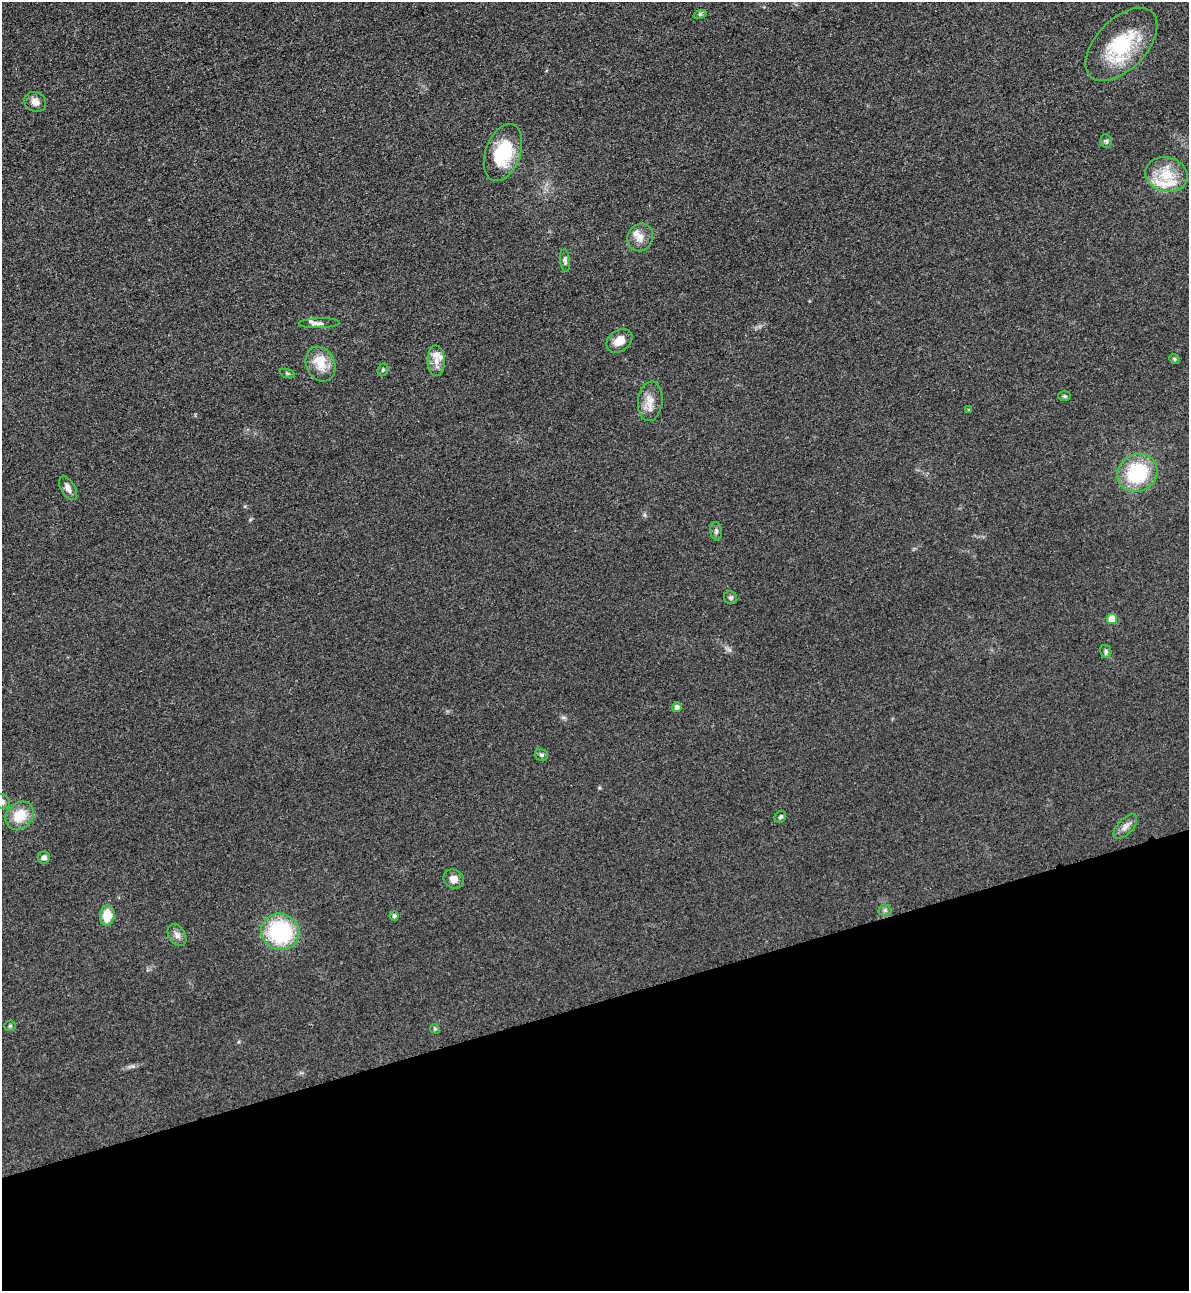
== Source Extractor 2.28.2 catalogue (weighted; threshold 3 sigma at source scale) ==
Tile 14 of 4 x 4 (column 2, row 4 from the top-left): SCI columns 1472-2658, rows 29-1317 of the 5195 x 5213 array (HDU 1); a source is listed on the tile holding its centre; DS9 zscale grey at full resolution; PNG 1191 x 1293 px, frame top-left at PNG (2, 2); each listed source drawn as its Kron ellipse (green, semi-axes under 4 px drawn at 4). Shown black and unused: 22% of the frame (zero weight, under 3 of 4 exposures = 3% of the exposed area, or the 3 px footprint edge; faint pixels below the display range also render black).
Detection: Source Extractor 2.28.2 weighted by HDU 2 'WHT'; one run over the whole footprint, this tile lists its part. Background 0.0679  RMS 0.0084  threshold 0.0379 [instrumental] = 3 sigma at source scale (4.5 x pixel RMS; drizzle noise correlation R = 1.50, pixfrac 1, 0.05/0.05 arcsec/px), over >= 5 px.
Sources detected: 43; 4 inside a brighter listed object's ellipse — not listed separately; the other 39 listed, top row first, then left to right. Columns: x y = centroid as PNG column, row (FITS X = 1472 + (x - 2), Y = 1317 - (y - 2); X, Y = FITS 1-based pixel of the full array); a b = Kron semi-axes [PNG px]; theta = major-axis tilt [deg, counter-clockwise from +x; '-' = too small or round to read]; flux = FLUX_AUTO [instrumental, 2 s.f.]
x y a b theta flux
700 14 7 4 18 1.4
1121 44 45 25 46 56
35 102 11 9 -27 5.8
1106 141 7 5 -76 1.6
503 153 30 17 70 42
1166 175 21 17 -15 23
640 237 14 12 61 7.7
565 261 11 5 -84 2.1
319 323 20 5 2 3.7
619 341 14 10 35 9.4
1174 359 5 4 - 1.1
436 361 15 8 -88 7.3
321 364 18 14 -65 15
383 370 6 5 - 1.4
288 373 8 3 -19 1.2
1064 396 6 5 - 1.3
650 401 20 12 85 10
969 410 4 4 - 1.2
1137 473 21 18 32 55
68 488 13 7 -60 4.8
716 531 9 6 -82 2.2
731 598 7 6 - 2
1112 619 5 5 - 18
1106 651 6 5 - 1.8
677 707 5 4 - 4.8
541 755 7 6 - 1.9
3 802 8 7 - 2.4
20 816 15 12 43 19
780 817 6 5 - 1.7
1125 827 15 7 46 4.6
44 858 6 6 - 2.7
454 879 10 9 - 6.2
885 910 6 6 - 1.8
107 915 10 7 85 16
394 916 5 4 - 1.9
280 932 19 18 - 76
177 935 12 8 -55 4
10 1026 5 5 - 1.3
435 1029 5 4 - 0.97
Isophote crosses this tile's border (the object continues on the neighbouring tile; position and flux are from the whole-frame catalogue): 1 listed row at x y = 3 802